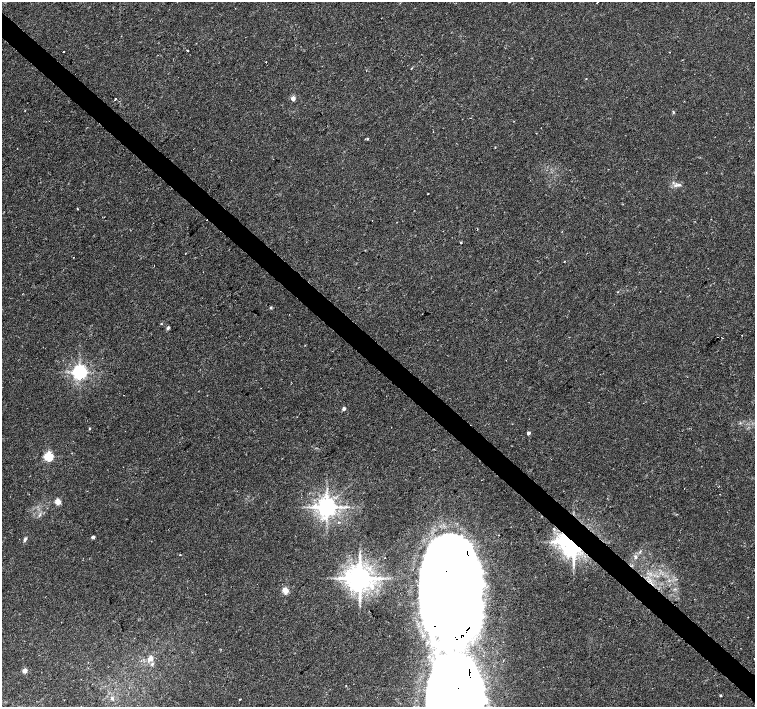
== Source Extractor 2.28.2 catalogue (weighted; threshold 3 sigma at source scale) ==
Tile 6 of 4 x 4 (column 2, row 2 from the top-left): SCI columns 1506-3010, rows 2980-4388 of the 6025 x 6025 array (HDU 1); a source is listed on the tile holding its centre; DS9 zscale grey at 2 x 2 block average (1 PNG px = mean of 2 x 2 image px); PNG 757 x 709 px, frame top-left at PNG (2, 2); no overlay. Shown black and unused: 4% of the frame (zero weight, under 2 of 3 exposures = <1% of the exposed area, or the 3 px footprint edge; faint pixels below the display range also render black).
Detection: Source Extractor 2.28.2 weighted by HDU 2 'WHT'; one run over the whole footprint, this tile lists its part. Background 0.0254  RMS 0.0028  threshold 0.0128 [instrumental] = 3 sigma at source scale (4.5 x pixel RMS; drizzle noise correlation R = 1.50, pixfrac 1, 0.0396/0.0396 arcsec/px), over >= 5 px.
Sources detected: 57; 2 inside a brighter object's white glare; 4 cosmic-ray / hot-pixel residue — not listed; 2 inside a brighter listed object's ellipse — not listed separately; the other 49 listed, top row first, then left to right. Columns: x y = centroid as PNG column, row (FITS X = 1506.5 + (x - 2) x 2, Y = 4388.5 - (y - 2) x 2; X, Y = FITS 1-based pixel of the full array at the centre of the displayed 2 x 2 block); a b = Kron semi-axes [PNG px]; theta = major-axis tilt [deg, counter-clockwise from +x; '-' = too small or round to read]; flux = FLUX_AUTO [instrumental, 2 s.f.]
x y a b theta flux
597 2 2 2 - 0.56
187 50 2 2 - 0.88
64 52 2 2 - 0.97
669 52 2 2 - 0.29
412 68 3 2 - 0.62
586 78 2 2 - 0.32
293 98 3 2 - 7.3
115 99 3 2 - 1.4
673 112 4 2 - 0.72
433 132 2 2 - 0.21
367 139 3 3 - 0.75
679 185 6 4 4 1.7
428 193 2 2 - 0.37
77 209 2 2 - 0.73
372 220 2 2 - 0.25
461 242 2 2 - 0.61
564 261 2 2 - 0.44
203 272 2 2 - 0.28
618 292 3 2 - 0.34
271 307 3 3 - 0.76
161 324 3 2 - 0.37
168 328 5 3 - 1.1
742 335 2 2 - 0.26
722 338 3 2 - 0.44
79 372 4 4 - 280
344 408 2 2 - 3.2
89 428 3 2 - 0.63
528 433 3 3 - 2
48 456 3 3 - 71
684 488 2 2 - 0.19
58 502 3 3 - 16
327 507 5 5 - 600
338 522 2 2 - 1.2
554 529 3 3 - 0.9
499 535 2 2 - 0.3
93 537 2 2 - 2.9
25 539 6 3 57 1.3
572 544 11 10 - 300
180 555 2 2 - 0.42
635 557 4 4 - 1
385 558 2 2 - 0.77
360 578 6 6 - 1100
257 584 2 2 - 0.26
285 590 3 3 - 20
449 608 108 50 -83 4000
151 657 9 4 -82 2.9
24 671 3 3 - 10
720 695 2 2 - 1.5
112 698 5 4 - 1.3
Overlapping masked pixels (flux is a lower limit): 2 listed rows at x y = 572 544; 449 608
Isophote crosses this tile's border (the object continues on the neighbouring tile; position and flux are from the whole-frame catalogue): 1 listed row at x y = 597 2
Diffuse or blended objects may show on this block-average render without a row.